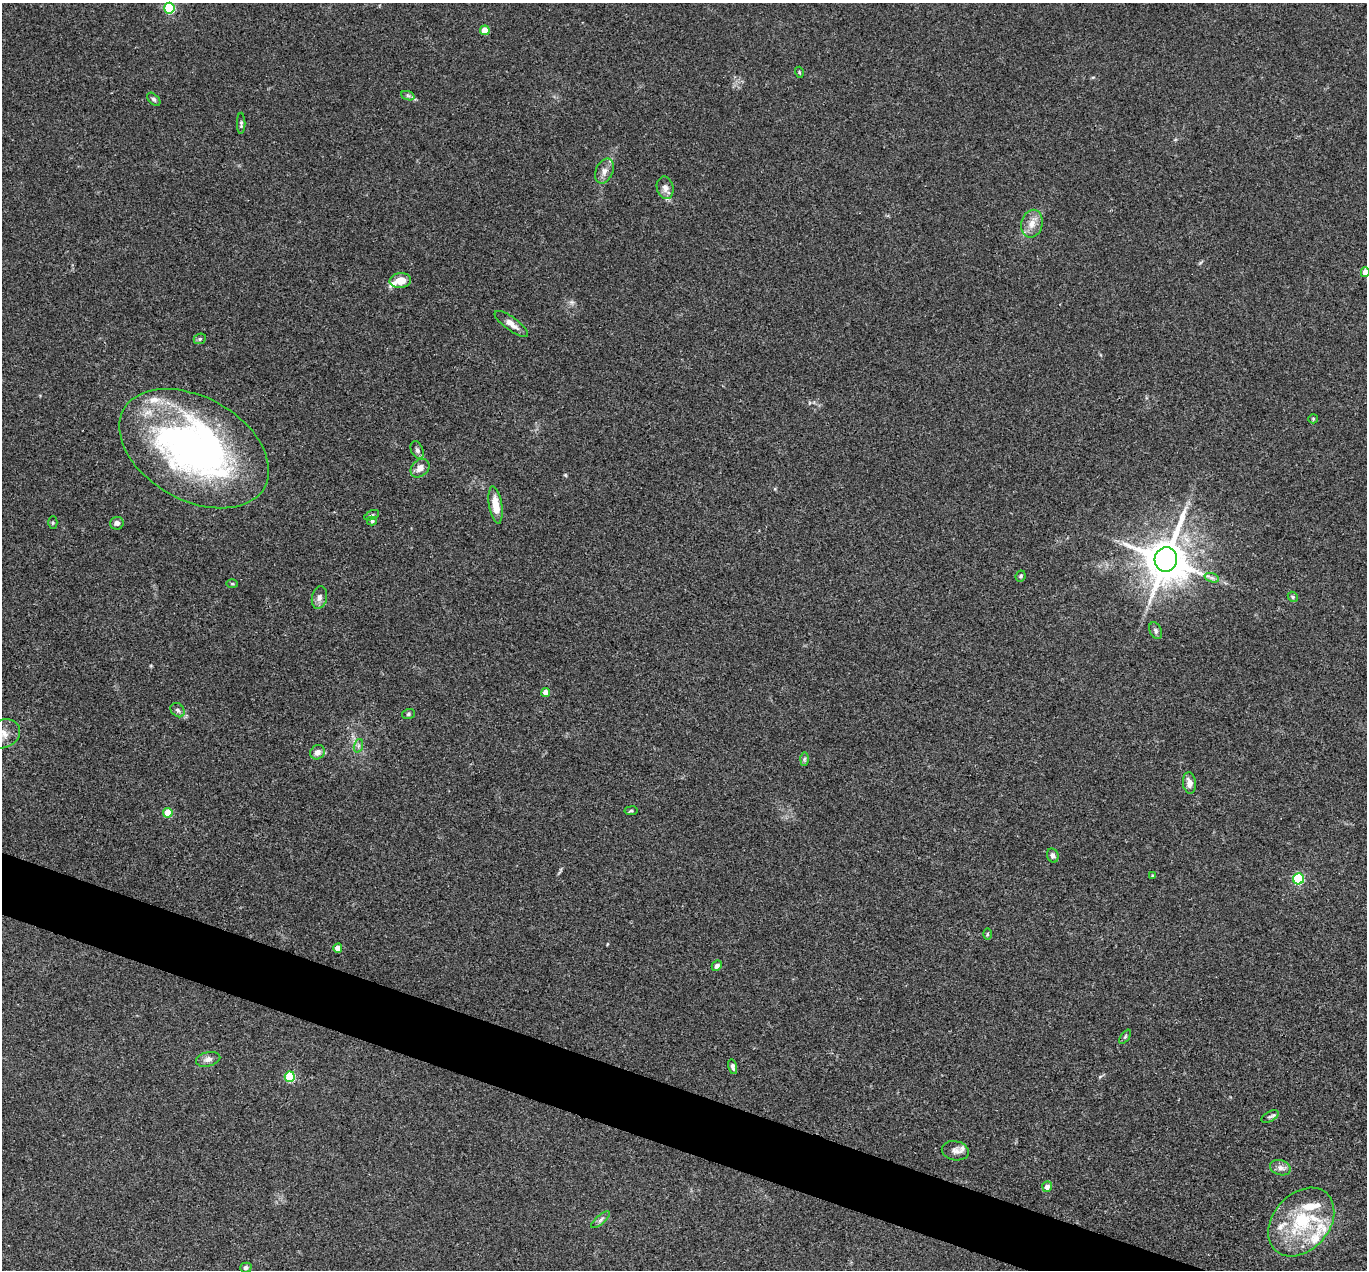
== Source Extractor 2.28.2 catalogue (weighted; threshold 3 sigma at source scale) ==
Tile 6 of 4 x 4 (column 2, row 2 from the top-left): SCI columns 1367-2731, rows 2804-4071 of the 5462 x 5475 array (HDU 1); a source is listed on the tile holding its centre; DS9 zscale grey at full resolution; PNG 1369 x 1272 px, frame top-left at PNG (2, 3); each listed source drawn as its Kron ellipse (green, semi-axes under 4 px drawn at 4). Shown black and unused: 4% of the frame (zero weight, under 3 of 4 exposures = <1% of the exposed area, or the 3 px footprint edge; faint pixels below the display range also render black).
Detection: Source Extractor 2.28.2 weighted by HDU 2 'WHT'; one run over the whole footprint, this tile lists its part. Background 0.0735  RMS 0.0056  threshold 0.0252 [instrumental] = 3 sigma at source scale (4.5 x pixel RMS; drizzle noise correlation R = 1.50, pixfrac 1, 0.05/0.05 arcsec/px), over >= 5 px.
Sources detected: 64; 8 inside a brighter listed object's ellipse — not listed separately; the other 56 listed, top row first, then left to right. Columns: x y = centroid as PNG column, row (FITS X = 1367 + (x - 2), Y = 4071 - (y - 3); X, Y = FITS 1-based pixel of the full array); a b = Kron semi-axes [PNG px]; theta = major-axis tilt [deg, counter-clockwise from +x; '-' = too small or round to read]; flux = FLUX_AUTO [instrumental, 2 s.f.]
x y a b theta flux
169 8 5 5 - 39
485 30 5 4 - 9
799 72 5 3 - 0.59
408 96 7 4 -19 1.1
154 99 8 5 -44 1.2
241 123 10 4 90 1.2
604 171 13 8 67 3.4
665 188 11 8 -76 3.1
1032 224 14 10 77 5.5
1365 272 5 4 - 4.4
400 281 11 7 6 7
511 324 20 6 -36 4.2
200 339 6 5 - 0.99
1313 419 5 4 - 0.73
194 449 80 51 -29 230
417 450 9 6 -66 1.6
420 468 10 8 43 3.8
495 505 19 6 -81 8.8
372 515 8 4 26 0.94
372 521 5 4 - 0.99
53 522 6 4 89 0.8
117 523 7 6 - 1.6
1166 560 12 11 - 2300
1021 576 6 5 - 0.98
1212 578 7 4 -18 1.4
232 584 6 4 -2 0.67
319 597 11 7 78 2.7
1293 597 5 4 - 1
1156 631 9 5 -64 1.4
546 692 4 4 - 5.8
178 710 8 6 -47 1.7
408 714 6 5 - 1
3 734 17 14 24 7.1
358 746 7 4 71 1.2
317 752 8 7 - 3.3
804 759 7 4 89 1
1189 783 11 6 -83 3.3
631 811 6 3 8 0.75
168 813 5 5 - 15
1053 856 7 5 -70 1.9
1152 875 4 3 - 0.5
1298 879 5 5 - 52
987 934 6 4 89 0.67
338 948 4 4 - 5.3
717 966 5 4 - 1.8
1125 1037 8 4 54 0.92
208 1059 12 7 14 2.6
733 1067 8 4 -76 1.6
290 1077 5 5 - 32
1270 1117 9 5 28 1.5
955 1151 13 9 -11 3.1
1280 1168 10 7 -16 2.9
1047 1187 5 5 - 3
600 1220 11 4 41 1.7
1301 1222 38 28 49 39
246 1268 6 5 - 1.5
Isophote crosses this tile's border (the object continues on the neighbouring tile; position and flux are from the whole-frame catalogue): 2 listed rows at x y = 1365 272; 3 734